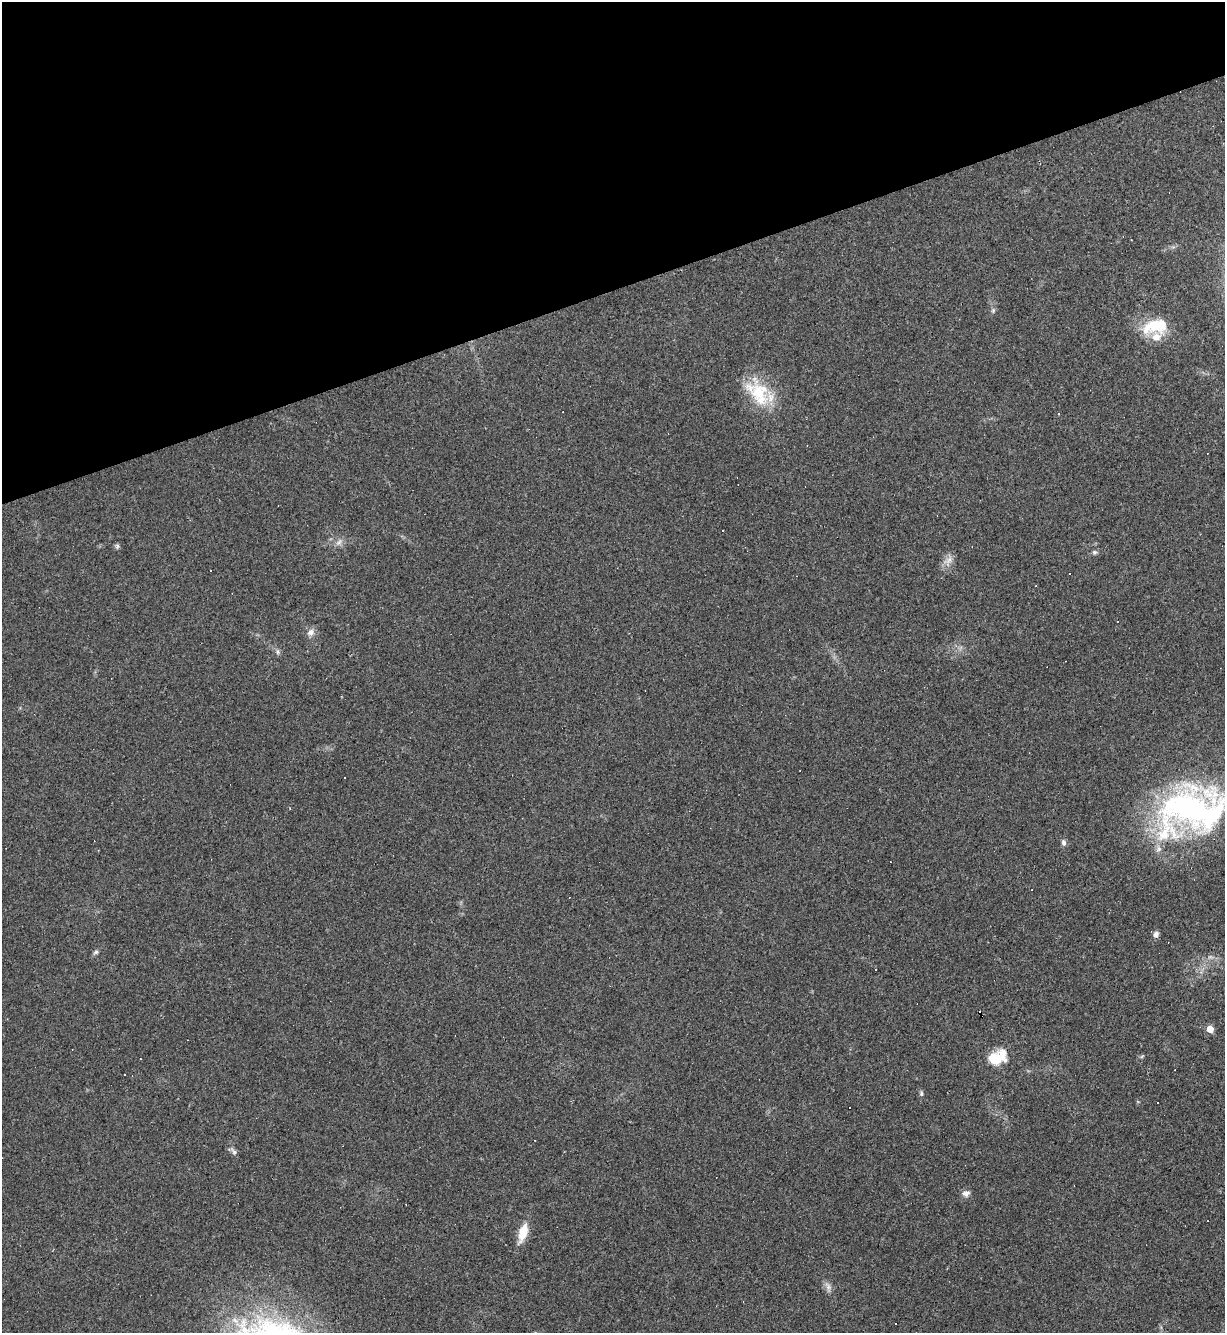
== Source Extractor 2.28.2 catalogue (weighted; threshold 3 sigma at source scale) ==
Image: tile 3 of 4 x 4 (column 3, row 1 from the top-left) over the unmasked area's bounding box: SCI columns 2594-3816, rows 3993-5323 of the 5310 x 5323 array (HDU 1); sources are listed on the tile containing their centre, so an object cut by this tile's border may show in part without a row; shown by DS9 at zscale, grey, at full resolution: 1 PNG px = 1 image px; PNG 1227 x 1335 px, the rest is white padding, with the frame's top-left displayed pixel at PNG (2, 2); no overlay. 22% of this frame is shown black and not used: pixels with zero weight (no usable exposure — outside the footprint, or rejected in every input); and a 3 px margin inside the footprint's outer edge (the drizzle kernel's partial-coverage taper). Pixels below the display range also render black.
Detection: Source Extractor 2.28.2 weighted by HDU 2 'WHT'; one run over the whole footprint, this tile lists its part. Background 0.0585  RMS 0.0068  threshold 0.0307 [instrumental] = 3 sigma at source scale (4.5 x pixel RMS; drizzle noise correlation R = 1.50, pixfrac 1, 0.05/0.05 arcsec/px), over >= 5 px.
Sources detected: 39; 14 cosmic-ray / hot-pixel residue — not listed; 1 inside a brighter listed object's ellipse — not listed separately; the other 24 listed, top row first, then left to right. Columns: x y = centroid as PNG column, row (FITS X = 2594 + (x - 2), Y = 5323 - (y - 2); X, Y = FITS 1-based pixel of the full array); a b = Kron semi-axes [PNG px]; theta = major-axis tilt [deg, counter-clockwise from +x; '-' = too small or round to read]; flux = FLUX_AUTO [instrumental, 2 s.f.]
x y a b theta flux
993 311 7 5 89 1.3
1155 326 35 19 11 25
759 393 36 21 -65 34
1059 414 3 2 - 0.46
339 542 11 6 50 2.9
117 546 7 5 88 1.4
1094 552 7 6 - 1.5
948 560 16 8 39 4.7
311 632 12 9 26 3.6
278 652 8 5 -84 1.6
1191 810 75 51 14 210
1064 842 8 6 -83 2.1
1156 934 8 6 78 2.7
96 952 7 5 18 1.5
1210 1029 5 5 - 14
1003 1055 21 10 -72 8.6
1142 1056 6 4 19 0.88
994 1059 9 8 - 24
921 1093 8 5 -88 1.3
234 1151 12 5 -45 2.2
966 1193 10 8 12 3.3
523 1232 23 10 73 13
828 1287 14 7 -69 3.4
895 1324 3 2 - 0.98
Isophote crosses this tile's border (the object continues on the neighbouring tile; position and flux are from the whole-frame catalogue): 1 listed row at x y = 1191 810